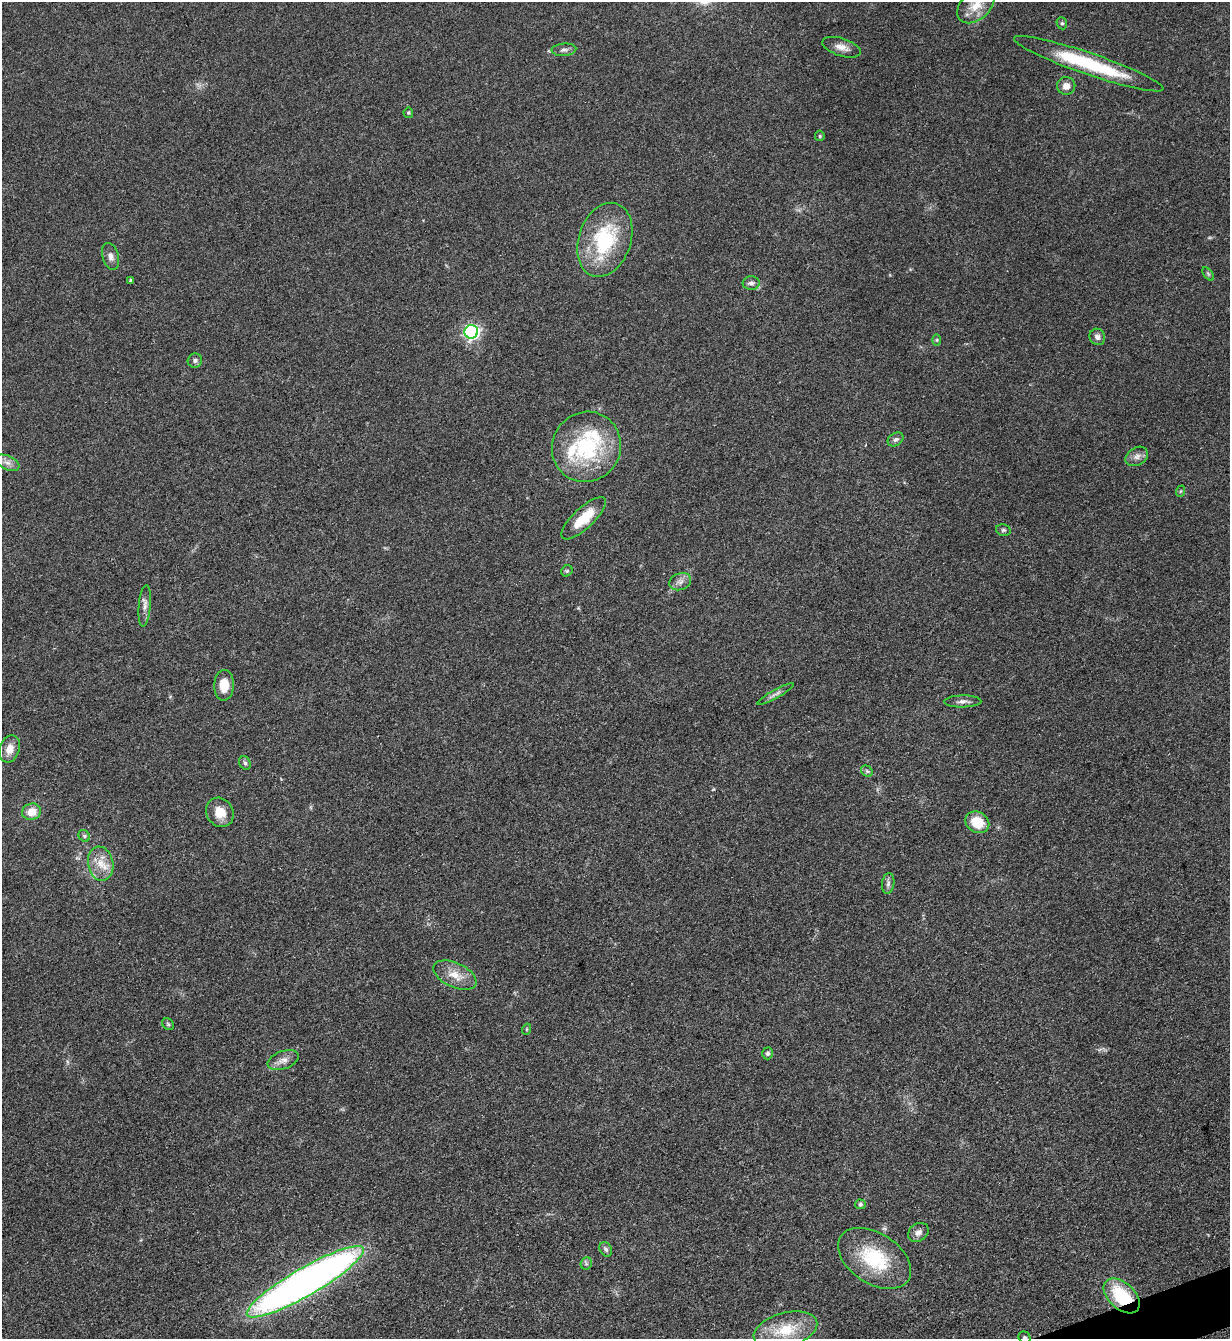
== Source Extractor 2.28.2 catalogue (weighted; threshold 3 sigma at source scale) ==
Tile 6 of 4 x 4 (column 2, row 2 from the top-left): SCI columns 1511-2738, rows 2684-4020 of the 5351 x 5363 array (HDU 1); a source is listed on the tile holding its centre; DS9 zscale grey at full resolution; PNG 1232 x 1341 px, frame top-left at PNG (2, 2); each listed source drawn as its Kron ellipse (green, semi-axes under 4 px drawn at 4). Shown black and unused: <1% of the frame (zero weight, under 3 of 5 exposures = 1% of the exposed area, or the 3 px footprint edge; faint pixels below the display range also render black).
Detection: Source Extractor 2.28.2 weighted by HDU 2 'WHT'; one run over the whole footprint, this tile lists its part. Background 0.0603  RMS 0.0063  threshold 0.0283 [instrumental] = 3 sigma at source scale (4.5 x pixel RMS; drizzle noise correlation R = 1.50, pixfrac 1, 0.05/0.05 arcsec/px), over >= 5 px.
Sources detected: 55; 2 inside a brighter listed object's ellipse — not listed separately; the other 53 listed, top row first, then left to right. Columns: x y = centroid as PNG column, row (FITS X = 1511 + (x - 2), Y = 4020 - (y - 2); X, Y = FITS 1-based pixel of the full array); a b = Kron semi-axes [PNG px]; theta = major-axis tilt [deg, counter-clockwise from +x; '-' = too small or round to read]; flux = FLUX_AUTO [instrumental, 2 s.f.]
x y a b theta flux
976 5 21 14 42 11
1062 23 6 5 - 1
841 47 20 9 -18 5.3
564 50 12 6 4 2.3
1089 64 79 11 -19 50
1066 86 9 9 - 4
408 113 5 4 - 0.78
820 136 5 5 - 0.78
605 240 38 26 71 51
111 256 14 8 -73 3.3
1208 274 7 4 -53 0.96
130 280 3 3 - 0.89
751 283 8 6 2 2.2
471 332 7 6 - 150
1097 337 8 7 - 2.4
937 340 6 4 -90 0.79
195 361 7 7 - 1.7
896 439 8 6 31 1.8
586 447 35 34 - 60
1137 456 12 8 31 3.6
7 463 13 7 -24 3.8
1181 491 6 3 70 0.61
584 518 29 10 43 17
1003 530 7 5 -13 1.2
567 571 6 5 - 0.91
680 582 11 8 21 3.4
145 606 21 6 85 3.8
224 685 15 10 87 9.2
776 694 21 3 29 2.4
963 701 18 6 1 3.1
10 749 14 10 72 6.4
245 763 7 5 -62 1.3
867 771 6 5 - 1.2
32 812 9 8 - 8.6
220 812 15 13 -57 9.2
977 822 12 10 -31 15
84 836 6 5 - 1.2
101 864 17 12 -79 9.9
888 883 10 6 82 2.1
455 975 23 12 -24 9.3
168 1024 6 5 - 1
527 1029 5 3 - 0.67
767 1053 6 5 - 1.7
283 1060 16 9 19 4.7
860 1204 5 5 - 1.3
918 1232 11 8 36 3.3
606 1249 8 5 -61 1.6
875 1258 40 25 -33 39
586 1263 6 5 - 1.3
305 1282 67 14 30 490
1122 1296 21 13 -43 34
785 1330 32 17 15 22
1024 1337 6 5 - 1.4
Overlapping masked pixels (flux is a lower limit): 2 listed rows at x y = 1122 1296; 1024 1337
Isophote crosses this tile's border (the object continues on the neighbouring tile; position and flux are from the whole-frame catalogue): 2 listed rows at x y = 976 5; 1024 1337